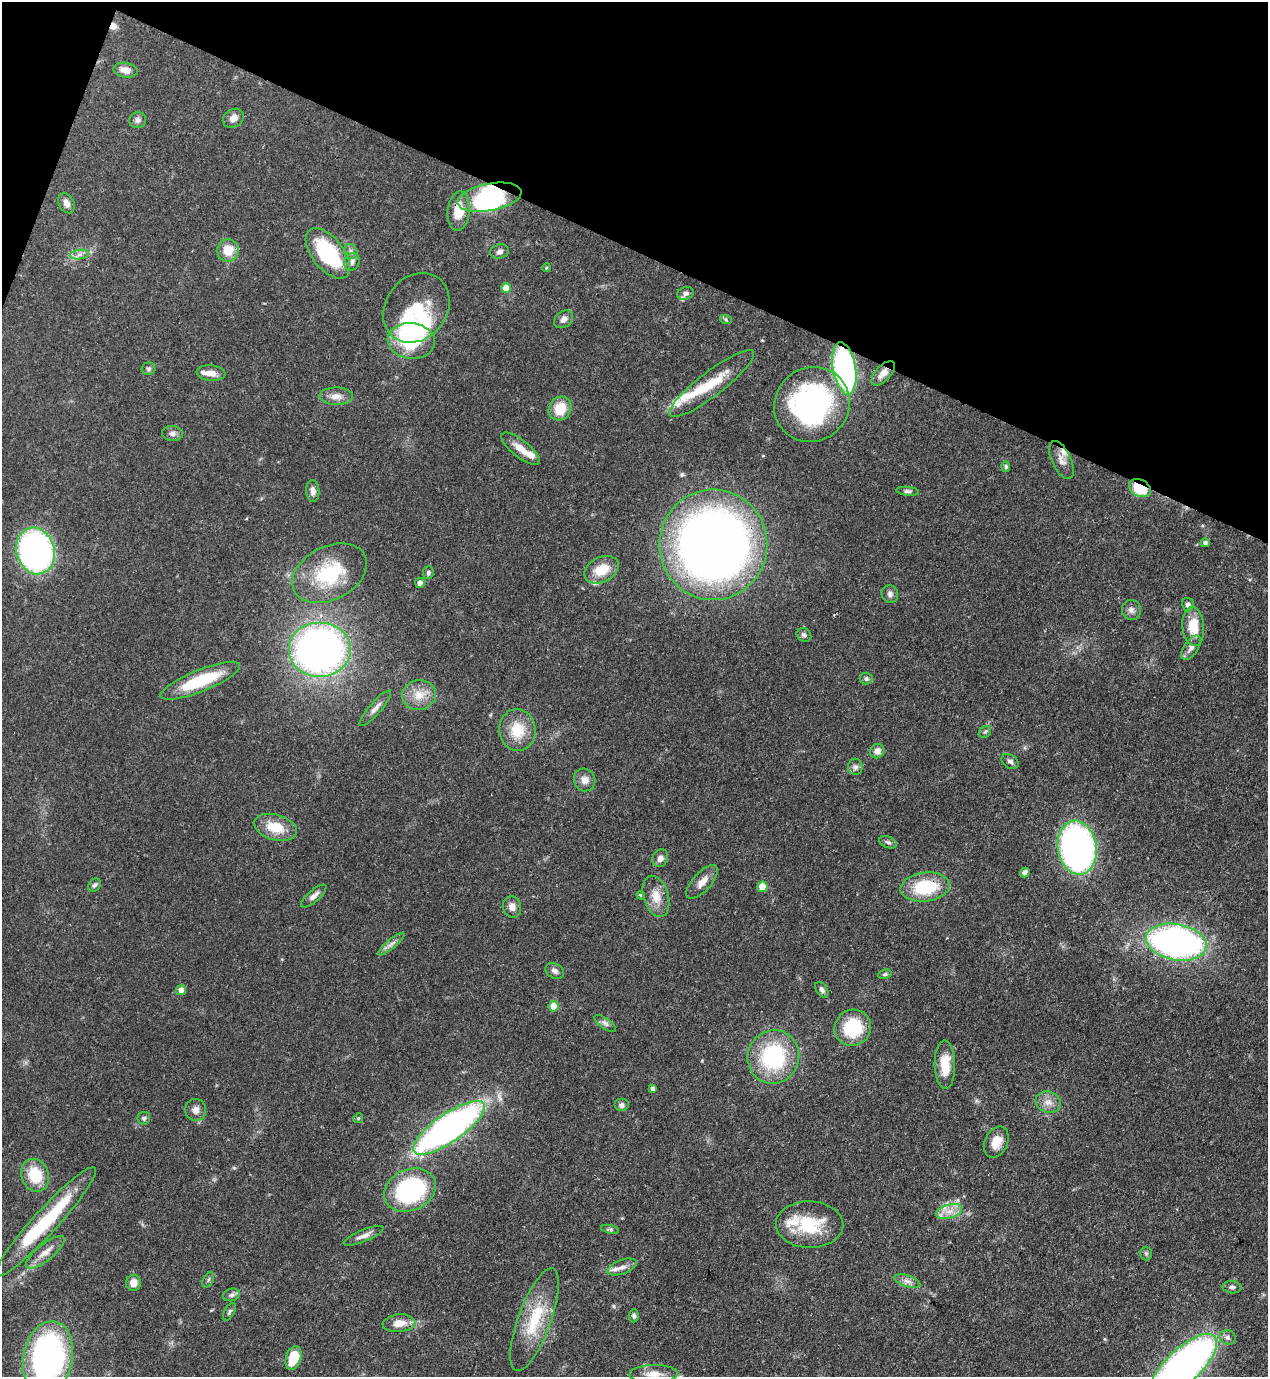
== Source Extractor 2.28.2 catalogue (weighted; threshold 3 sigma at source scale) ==
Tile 2 of 4 x 4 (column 2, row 1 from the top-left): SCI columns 1620-2885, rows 4165-5539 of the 5638 x 5579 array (HDU 1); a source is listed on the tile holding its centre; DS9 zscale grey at full resolution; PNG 1270 x 1379 px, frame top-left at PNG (2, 2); each listed source drawn as its Kron ellipse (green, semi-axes under 4 px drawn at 4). Shown black and unused: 19% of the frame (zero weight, under 3 of 4 exposures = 7% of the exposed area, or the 3 px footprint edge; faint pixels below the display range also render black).
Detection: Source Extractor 2.28.2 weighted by HDU 2 'WHT'; one run over the whole footprint, this tile lists its part. Background 0.0508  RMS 0.0034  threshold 0.0152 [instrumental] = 3 sigma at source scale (4.5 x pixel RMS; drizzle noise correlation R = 1.50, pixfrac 1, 0.05/0.05 arcsec/px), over >= 5 px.
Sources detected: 130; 5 inside a brighter object's white glare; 1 cosmic-ray / hot-pixel residue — neither listed nor drawn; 10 inside a brighter listed object's ellipse — not listed separately; the other 114 listed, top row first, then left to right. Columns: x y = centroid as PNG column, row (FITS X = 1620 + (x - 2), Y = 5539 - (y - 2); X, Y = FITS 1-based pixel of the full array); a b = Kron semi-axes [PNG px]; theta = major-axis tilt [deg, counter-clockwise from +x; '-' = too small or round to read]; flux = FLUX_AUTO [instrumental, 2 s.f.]
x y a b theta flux
125 70 12 7 -9 2.8
233 118 11 9 32 2.3
138 120 8 8 - 1.2
490 197 32 13 11 24
66 203 10 7 -62 1.9
459 211 20 11 85 7.4
228 250 11 11 - 6.1
351 251 8 6 -58 1
499 251 9 7 15 1.2
328 253 29 16 -51 30
79 254 9 4 9 1.4
352 262 9 7 62 1.3
546 268 4 3 - 0.3
506 288 5 5 - 4.3
686 293 8 6 16 1.1
416 308 37 30 52 15
564 319 10 7 38 1.7
726 320 6 3 -20 0.48
411 341 24 18 -6 22
844 368 26 11 -80 86
149 369 7 6 - 0.78
211 373 14 7 -6 2.7
883 373 15 7 47 2.8
712 384 52 12 38 11
336 396 17 8 -2 2.8
812 404 39 36 43 73
560 409 12 11 - 7.8
172 433 10 7 -2 1.4
521 449 23 8 -39 4.3
1061 460 20 9 -65 3
1006 467 5 4 - 0.61
1140 488 12 8 -27 13
313 491 11 6 -87 1.8
907 491 11 4 -5 0.84
1205 543 4 4 - 0.8
713 545 55 54 - 300
35 551 23 19 -74 100
601 570 18 12 26 7.6
330 573 40 26 27 23
428 573 6 5 - 0.76
420 583 5 4 - 1.5
890 594 9 8 - 1.3
1188 605 7 5 -77 1.1
1131 610 10 9 - 1.6
1193 626 19 11 -86 8.1
804 635 7 6 - 1.1
1191 648 14 7 55 1.8
320 650 31 27 0 190
866 679 6 6 - 0.84
200 681 43 11 22 18
419 695 17 15 14 5.5
375 708 23 6 49 2.2
517 730 21 18 -83 9.6
985 732 7 5 42 0.69
877 751 7 7 - 2.1
1010 761 9 6 -33 1.2
855 767 8 7 - 1.2
585 780 11 10 - 2.5
275 827 22 12 -15 8.1
888 842 9 5 -22 0.91
1077 848 27 19 -81 130
660 858 9 7 64 1.7
1025 872 5 4 - 1.5
702 882 21 9 48 3.1
94 885 7 5 49 0.78
762 887 5 5 - 6.3
925 887 25 14 7 17
641 895 4 3 - 0.49
314 896 16 6 40 1.8
656 896 21 12 -73 5
512 907 11 9 -74 2.3
1176 942 30 18 -11 120
391 944 17 4 40 1.6
555 971 10 7 -29 1.4
885 974 7 4 11 0.69
181 990 5 5 - 2.2
822 990 9 5 -57 1
554 1006 5 5 - 6.6
605 1023 12 5 -36 1.2
853 1028 18 18 - 17
773 1057 27 25 68 34
945 1065 24 10 -89 7.1
653 1089 4 4 - 0.76
1048 1102 13 10 -19 2.9
621 1105 7 6 - 1.1
196 1110 11 10 - 2.1
144 1118 6 6 - 0.7
358 1118 5 4 - 0.4
449 1128 42 14 35 160
996 1142 16 11 63 4.5
35 1175 17 13 -68 11
410 1190 27 20 24 43
949 1211 13 7 15 3.1
46 1222 73 12 48 27
810 1225 34 23 -1 17
610 1229 9 4 -13 0.65
364 1236 21 6 22 2.3
45 1252 24 8 39 3.7
1146 1253 7 6 - 0.66
622 1267 15 7 20 2.4
208 1280 8 5 61 0.66
907 1281 13 5 -18 1.8
133 1283 8 7 - 3.1
1232 1287 9 6 -5 1.1
231 1295 8 6 17 1
229 1312 10 5 62 0.74
634 1316 6 5 - 0.75
535 1320 54 16 70 17
399 1323 16 9 5 4.2
1227 1337 8 7 - 1.1
48 1358 37 24 79 100
293 1358 12 7 73 10
1183 1366 43 17 43 180
654 1374 24 9 1 3.9
Overlapping masked pixels (flux is a lower limit): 7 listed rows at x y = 490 197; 459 211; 844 368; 883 373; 1140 488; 713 545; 925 887
Isophote crosses this tile's border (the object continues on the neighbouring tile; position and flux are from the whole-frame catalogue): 2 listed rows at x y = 48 1358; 1183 1366